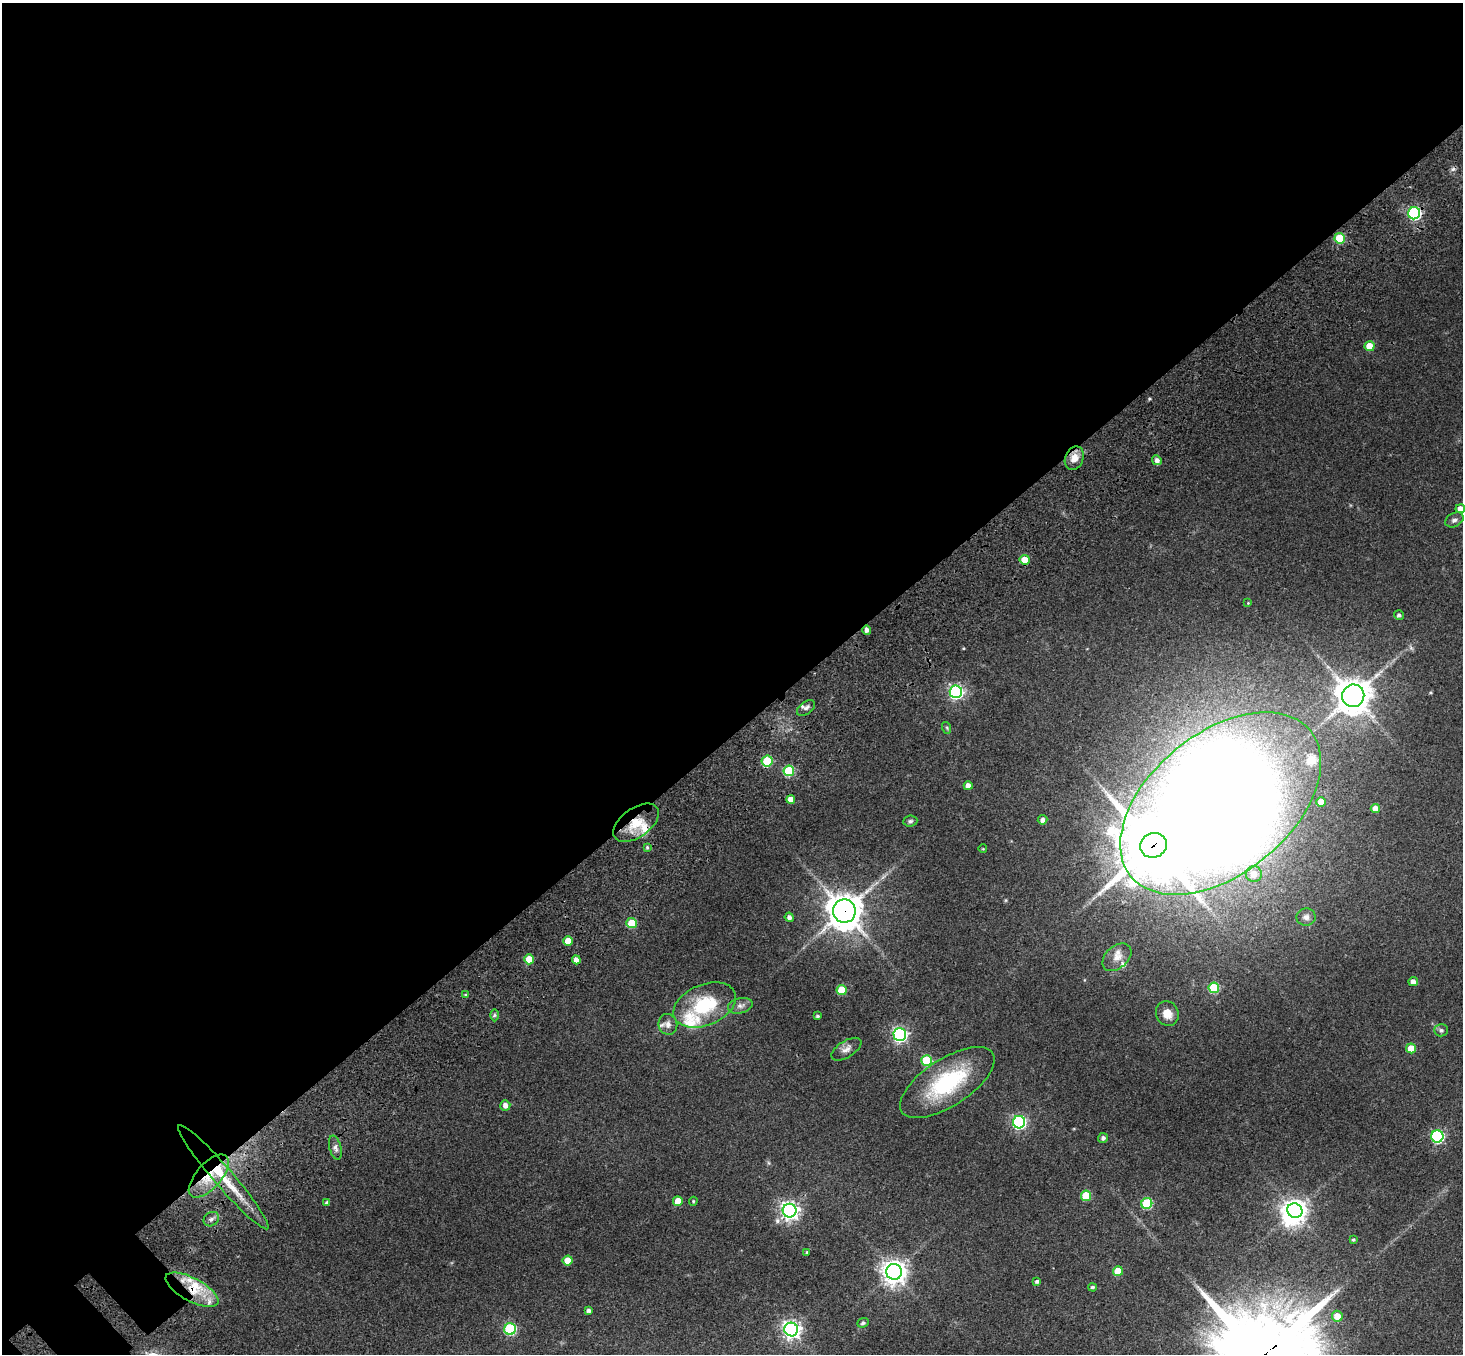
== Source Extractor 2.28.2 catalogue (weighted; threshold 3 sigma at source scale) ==
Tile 2 of 4 x 4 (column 2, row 1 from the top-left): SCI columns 1644-3104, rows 4525-5876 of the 6205 x 6204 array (HDU 1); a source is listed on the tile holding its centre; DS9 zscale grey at full resolution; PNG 1465 x 1356 px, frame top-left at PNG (2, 3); each listed source drawn as its Kron ellipse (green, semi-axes under 4 px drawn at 4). Shown black and unused: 55% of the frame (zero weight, under 3 of 4 exposures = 9% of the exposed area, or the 3 px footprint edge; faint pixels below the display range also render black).
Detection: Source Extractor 2.28.2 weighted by HDU 2 'WHT'; one run over the whole footprint, this tile lists its part. Background 0.0446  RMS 0.0054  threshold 0.0243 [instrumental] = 3 sigma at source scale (4.5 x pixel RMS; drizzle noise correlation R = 1.50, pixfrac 1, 0.05/0.05 arcsec/px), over >= 5 px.
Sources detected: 91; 2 inside a brighter object's white glare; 1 cosmic-ray / hot-pixel residue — neither listed nor drawn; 7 inside a brighter listed object's ellipse — not listed separately; the other 81 listed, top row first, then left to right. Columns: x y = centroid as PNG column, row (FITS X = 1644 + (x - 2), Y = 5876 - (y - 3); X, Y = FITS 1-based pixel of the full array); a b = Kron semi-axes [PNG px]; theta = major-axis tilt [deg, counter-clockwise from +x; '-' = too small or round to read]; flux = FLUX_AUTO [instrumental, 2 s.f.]
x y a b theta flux
1414 213 6 6 - 82
1340 238 5 5 - 22
1370 346 5 5 - 11
1074 458 12 9 66 5.3
1157 460 5 4 - 1.9
1460 509 4 4 - 4.2
1454 520 10 6 27 1.8
1025 560 5 5 - 8.5
1248 603 3 3 - 0.4
1399 615 5 5 - 1.3
867 630 4 4 - 2.2
956 692 6 6 - 120
1353 696 11 11 - 940
806 708 10 6 37 1.8
947 728 6 4 -72 0.68
767 761 5 5 - 34
789 771 5 5 - 32
968 786 4 4 - 3.9
791 799 4 4 - 4.8
1321 802 5 5 - 6.3
1221 803 116 70 39 1800
1375 808 4 4 - 4.4
1043 820 5 4 - 2.3
910 821 7 5 5 1.1
636 823 26 14 36 12
1153 845 13 12 - 2900
647 847 4 3 - 0.64
983 849 4 2 - 0.38
1254 874 8 8 - 4.9
844 911 11 11 - 1000
789 917 4 4 - 1.8
1306 917 9 8 - 2.5
632 923 5 5 - 21
568 941 5 5 - 7.2
1117 957 16 11 41 4.9
529 959 5 5 - 9.4
576 960 4 4 - 3.3
1413 982 4 4 - 3
1214 988 5 5 - 29
842 990 5 5 - 18
466 995 4 3 - 0.65
705 1005 33 20 22 30
740 1006 12 7 13 2.4
1167 1014 12 11 - 5.6
494 1015 6 4 89 0.76
817 1016 3 3 - 0.82
668 1024 10 9 - 2.7
1441 1030 7 6 - 1.2
900 1035 6 6 - 140
1411 1048 5 5 - 8.7
846 1049 17 8 32 3.1
927 1060 5 5 - 30
947 1083 54 23 33 46
505 1105 5 5 - 2.8
1019 1122 6 6 - 100
1437 1136 6 6 - 77
1103 1138 5 5 - 1.5
335 1148 12 6 -76 2
209 1176 26 12 48 15
223 1177 68 9 -49 24
1086 1196 5 5 - 21
678 1201 5 5 - 9.6
693 1201 4 4 - 0.54
327 1203 4 4 - 1.5
1147 1203 5 5 - 40
790 1211 7 7 - 250
1295 1211 8 7 - 400
211 1219 8 6 36 1.7
1353 1240 3 3 - 0.72
807 1252 3 3 - 0.51
568 1260 5 5 - 8.5
1118 1271 5 5 - 11
894 1272 8 8 - 490
1037 1281 4 3 - 1.2
1092 1287 4 4 - 1
192 1290 29 11 -28 15
588 1310 4 4 - 1.5
1337 1316 5 5 - 6.9
863 1323 6 4 20 1.1
510 1329 6 6 - 59
791 1329 7 6 - 230
Overlapping masked pixels (flux is a lower limit): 8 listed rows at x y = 1414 213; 1221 803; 636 823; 1153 845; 844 911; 209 1176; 223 1177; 192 1290
Isophote crosses this tile's border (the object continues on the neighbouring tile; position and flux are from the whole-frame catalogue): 1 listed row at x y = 1460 509